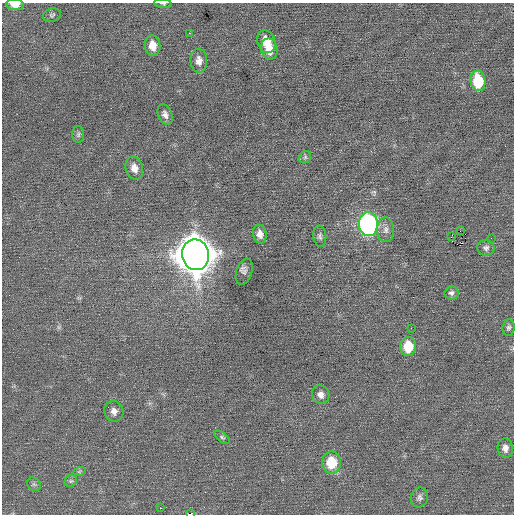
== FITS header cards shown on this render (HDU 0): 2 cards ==
NAXIS1  =                  512 / Axis length
NAXIS2  =                  512 / Axis length

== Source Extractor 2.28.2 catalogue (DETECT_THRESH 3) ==
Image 512 x 512 px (HDU 0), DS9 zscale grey, 1 PNG px = 1 image px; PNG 516 x 516 px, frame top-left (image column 1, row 512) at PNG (2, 3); each listed source drawn as its Kron ellipse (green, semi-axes under 4 px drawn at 4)
Background 0.0174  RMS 0.67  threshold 2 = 3 sigma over >= 5 px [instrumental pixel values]
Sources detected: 38; all 38 listed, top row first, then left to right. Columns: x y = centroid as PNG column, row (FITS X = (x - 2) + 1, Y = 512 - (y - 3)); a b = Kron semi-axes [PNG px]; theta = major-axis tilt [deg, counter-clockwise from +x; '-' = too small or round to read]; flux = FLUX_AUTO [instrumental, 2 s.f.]
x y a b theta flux
15 4 8 5 -7 490
163 4 9 4 -6 77
52 15 9 6 15 96
189 33 2 2 - 160
266 42 12 8 -69 810
153 46 10 7 -82 520
269 49 10 8 -78 580
199 61 12 8 -88 330
478 81 10 7 -81 1800
165 114 11 7 -69 210
78 134 8 6 89 100
305 157 7 5 47 79
134 168 11 8 -74 360
368 224 12 9 -85 12000
386 230 12 8 89 250
460 231 2 2 - 440
260 234 9 6 -79 270
320 236 10 6 -84 130
451 237 2 2 - 990
491 238 2 2 - 40
486 248 8 8 - 150
196 255 15 13 -80 110000
244 272 13 8 71 180
451 293 7 6 - 120
508 327 8 6 84 110
411 328 2 2 - 120
408 346 9 8 - 1300
321 395 9 8 - 240
114 411 10 9 - 290
222 437 9 5 -37 92
505 448 10 7 -86 260
331 463 11 9 -87 1300
79 472 6 4 19 63
71 481 7 5 43 87
34 484 7 6 - 81
420 497 10 8 70 160
160 508 2 2 - 310
190 514 4 2 - 1100
At the frame edge (FLAGS 8, measured only in part): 3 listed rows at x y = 15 4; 163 4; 190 514